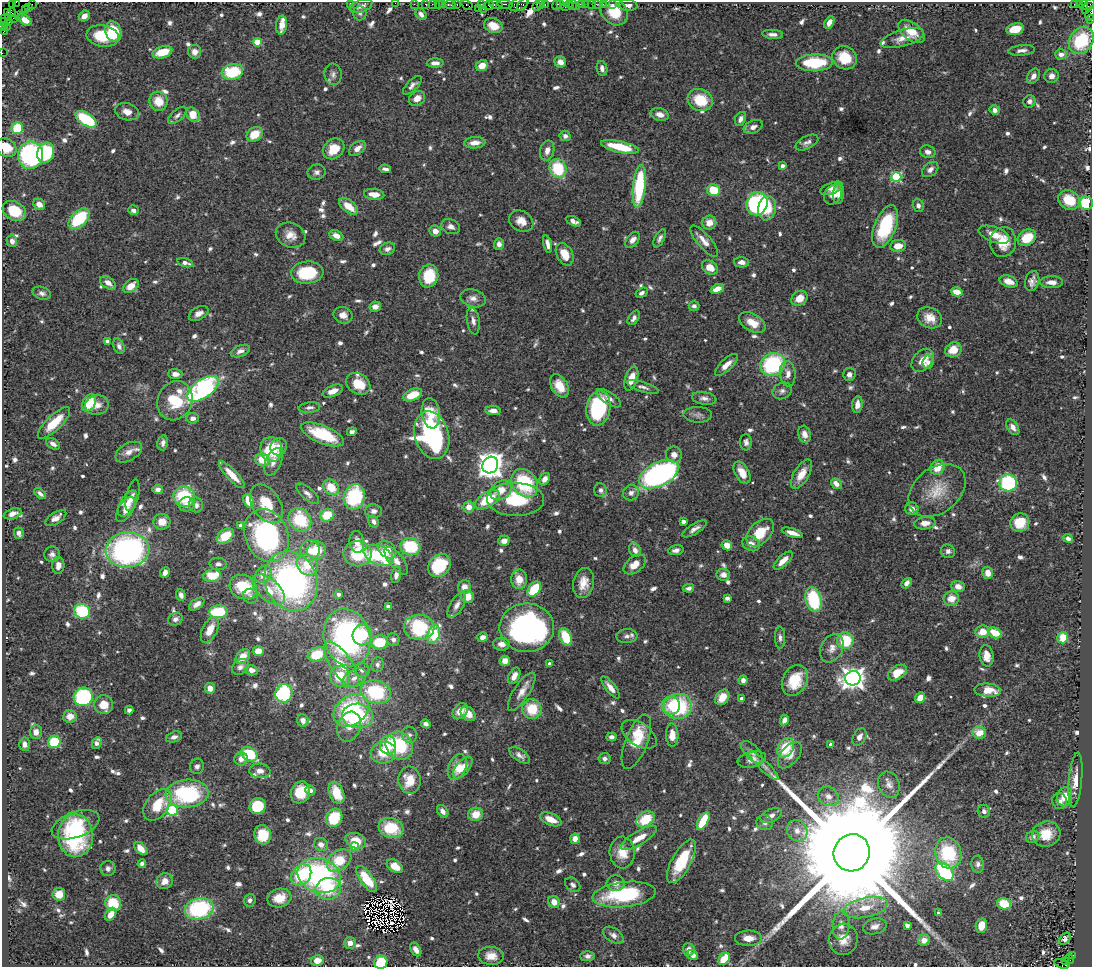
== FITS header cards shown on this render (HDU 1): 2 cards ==
NAXIS1  =                 1090
NAXIS2  =                  965

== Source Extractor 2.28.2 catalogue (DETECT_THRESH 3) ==
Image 1090 x 965 px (HDU 1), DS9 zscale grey, 1 PNG px = 1 image px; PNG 1094 x 969 px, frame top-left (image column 1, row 965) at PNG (2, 2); each listed source drawn as its Kron ellipse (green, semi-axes under 4 px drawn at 4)
Background 1.3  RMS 0.042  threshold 0.126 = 3 sigma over >= 5 px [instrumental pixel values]
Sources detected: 848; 9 with non-positive FLUX_AUTO (blend fragments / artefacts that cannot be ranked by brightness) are neither listed nor drawn; of the other 839, the 500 brightest by FLUX_AUTO listed and drawn (339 fainter detections omitted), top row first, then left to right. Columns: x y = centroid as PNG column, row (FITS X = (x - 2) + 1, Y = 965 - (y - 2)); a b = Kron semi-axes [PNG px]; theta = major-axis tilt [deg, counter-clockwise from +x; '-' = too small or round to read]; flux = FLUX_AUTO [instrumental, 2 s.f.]
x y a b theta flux
16 2 2 2 - 24
350 3 2 2 - 20
395 3 2 2 - 29
32 4 2 2 - 54
414 4 2 2 - 26
426 4 3 3 - 190
432 4 2 2 - 18
438 4 3 2 - 59
449 4 6 3 0 120
457 4 3 2 - 99
505 4 8 3 -5 320
519 4 10 6 25 510
523 4 7 3 52 100
540 4 3 2 - 82
545 4 3 2 - 21
561 4 3 2 - 76
569 4 3 3 - 32
586 4 2 2 - 16
591 4 2 2 - 34
596 4 3 2 - 16
603 4 3 3 - 24
1074 4 3 3 - 550
13 5 2 2 - 15
443 5 4 3 - 140
467 5 6 3 -30 100
481 5 4 2 - 74
489 5 5 4 - 100
496 5 7 4 -14 190
557 5 5 2 - 140
573 5 5 2 - 41
581 5 4 3 - 200
612 5 3 3 - 38
628 5 9 5 -4 15
1079 5 3 2 - 27
1084 5 5 2 - 39
361 6 12 6 20 16
537 6 4 2 - 130
566 6 3 2 - 88
576 6 2 2 - 23
1088 6 9 4 56 130
28 7 2 2 - 52
478 8 2 2 - 20
483 9 2 2 - 37
25 10 2 2 - 22
12 12 4 3 - 41
614 12 15 12 -46 86
7 13 3 2 - 18
360 13 7 6 - 10
1090 13 7 4 74 240
421 14 6 5 - 14
18 16 2 2 - 18
84 16 6 5 - 23
9 17 4 3 - 93
4 18 3 2 - 21
13 18 3 2 - 16
1090 19 4 2 - 50
25 20 7 4 -39 33
8 22 4 2 - 69
829 22 7 4 58 19
4 23 4 2 - 52
281 25 9 5 85 23
3 26 4 2 - 66
493 26 9 7 -19 38
6 27 3 2 - 24
1015 29 9 6 13 53
911 31 15 8 -38 48
4 32 3 2 - 99
113 32 10 8 -70 98
773 34 10 4 -5 12
103 36 16 10 -10 99
902 38 22 8 16 29
1081 40 14 11 57 150
257 42 4 4 - 78
1022 50 13 5 6 14
163 52 10 6 16 78
195 52 7 6 - 19
2 53 2 2 - 13
1061 54 6 5 - 17
844 58 12 11 - 79
560 62 6 5 - 19
435 63 8 4 1 16
814 63 18 8 1 150
482 66 6 5 - 39
602 68 7 5 -77 14
232 72 11 8 11 140
333 74 11 8 -84 15
1033 76 8 5 56 17
1052 76 7 7 - 16
412 85 12 5 45 13
417 98 8 7 - 29
700 100 13 11 -25 92
158 101 10 9 - 52
1029 101 6 6 - 11
995 110 5 5 - 18
127 112 12 8 -16 24
660 114 9 6 -15 21
177 115 11 5 41 10
193 115 8 6 -55 54
86 119 12 6 -33 210
740 119 7 5 66 12
753 127 10 6 24 15
17 128 6 5 - 130
255 134 9 6 34 60
565 136 5 5 - 10
807 142 12 6 27 13
475 143 11 5 4 26
620 147 19 5 -12 100
6 148 10 9 - 61
357 148 9 6 38 18
334 149 11 9 40 62
547 151 10 7 74 21
928 152 8 6 -17 14
46 153 10 8 70 180
30 155 13 12 - 420
782 166 4 3 - 16
558 168 9 8 - 140
385 169 6 3 -10 9.8
930 169 9 6 41 15
317 172 9 7 12 11
896 177 5 5 - 250
639 186 21 6 84 250
832 188 12 5 20 14
714 190 6 6 - 76
374 194 10 5 -6 33
833 194 11 8 56 29
838 194 10 5 85 12
1069 200 11 9 -31 86
1086 203 6 6 - 120
39 204 6 5 - 22
757 204 12 10 63 300
918 205 6 5 - 11
349 206 11 6 -37 49
767 208 12 9 80 90
133 210 5 4 - 13
14 211 12 9 -29 85
79 219 12 7 45 170
521 221 13 10 -30 29
573 221 8 4 -25 14
709 223 7 6 - 27
451 227 10 7 -21 14
885 227 22 10 69 190
435 231 6 5 - 26
291 235 15 12 -25 33
994 235 16 7 -20 38
336 236 7 5 -26 22
660 238 10 5 62 9.9
1027 238 10 7 34 72
633 240 9 5 51 16
12 241 6 5 - 14
704 241 20 7 -49 27
1003 242 15 13 81 63
499 244 6 5 - 17
548 244 9 4 -77 15
898 246 8 6 7 36
387 249 8 6 19 12
565 254 12 8 -62 43
741 262 7 5 -1 14
185 263 8 4 -14 16
710 267 8 6 -34 38
307 273 16 11 5 130
429 276 11 9 81 99
1009 281 9 5 -16 31
1032 281 10 7 73 16
1051 282 12 6 -1 20
108 283 9 5 -35 22
131 286 8 6 36 36
717 289 7 4 22 27
957 292 6 4 -15 34
42 293 9 6 -19 12
642 293 6 4 31 10
473 298 13 8 -16 19
799 298 9 7 36 34
694 306 5 5 - 13
375 307 6 5 - 19
199 313 10 6 27 16
343 315 10 8 -21 20
634 318 8 5 56 12
930 318 13 10 -25 42
473 321 14 6 -81 15
752 323 15 8 -30 44
107 341 4 3 - 14
119 346 8 5 -67 11
953 350 8 7 - 46
240 351 10 5 21 17
923 360 13 9 49 47
928 362 7 5 85 11
773 364 13 11 34 310
726 365 14 6 43 26
175 374 7 5 -3 18
788 374 13 8 -85 22
849 374 7 6 - 13
631 379 12 6 73 44
358 384 13 10 -33 70
560 386 12 8 -57 48
643 387 17 5 -17 12
203 389 18 9 35 540
333 391 11 5 22 26
782 391 10 8 29 13
413 395 10 5 23 61
609 398 14 6 -34 18
704 398 12 6 -8 13
175 401 20 17 65 130
89 403 9 6 61 92
97 405 12 9 12 25
857 405 8 5 82 19
309 407 11 5 7 10
598 408 17 12 81 230
493 411 8 4 -1 21
431 413 15 9 -81 48
698 415 14 8 -2 13
193 418 6 5 - 14
54 423 21 7 44 68
1013 427 9 5 -57 17
352 432 5 4 - 12
322 434 23 9 -23 140
804 434 8 6 -73 22
432 435 24 17 -73 680
746 442 8 6 -90 10
163 443 7 5 78 13
53 444 7 5 -32 13
279 447 9 8 - 17
271 449 12 11 - 160
129 452 14 8 30 23
674 455 8 8 - 19
262 460 7 6 - 52
273 462 14 8 66 21
490 465 8 7 - 3200
937 467 8 6 59 54
742 473 12 7 -60 41
659 474 21 11 27 820
801 474 16 7 59 39
232 475 18 5 -46 48
545 479 7 5 56 23
525 483 15 12 -54 180
1008 483 9 8 - 290
836 484 6 4 -38 22
331 487 8 7 - 61
158 489 5 4 - 15
501 490 12 9 33 42
600 490 7 6 - 11
937 490 32 22 38 92
40 493 7 4 -43 9.9
631 493 8 7 - 14
307 494 14 6 -40 13
132 495 16 6 75 11
184 497 11 10 - 170
354 497 12 10 72 220
516 499 28 16 -1 140
487 500 14 7 33 100
249 501 7 5 -65 59
127 504 14 7 60 24
187 504 8 7 - 14
266 504 21 14 -56 77
196 505 7 7 - 12
469 507 6 5 - 27
126 509 14 7 58 25
912 509 7 6 - 18
374 511 8 7 - 14
12 514 9 5 18 17
327 515 7 6 - 70
56 518 12 5 33 19
300 520 12 10 -50 140
373 521 6 5 - 13
683 521 4 4 - 16
162 522 8 8 - 33
925 523 11 6 6 24
1020 523 9 9 - 58
241 525 4 4 - 20
695 529 14 5 31 15
19 533 6 5 - 10
760 533 16 10 46 84
792 533 11 4 -17 25
267 535 27 21 -68 600
225 536 9 6 36 76
1068 538 5 4 - 12
504 541 5 5 - 20
357 542 11 7 -80 22
751 544 9 7 -27 23
727 545 5 5 - 32
410 547 10 8 -18 150
387 549 10 7 -40 40
127 550 22 17 4 710
310 550 10 9 - 33
317 550 9 9 - 77
635 550 7 5 -62 16
676 550 8 5 10 11
948 551 7 6 - 11
52 554 8 7 - 11
358 554 14 12 -1 130
379 555 15 9 -23 190
783 560 12 5 43 32
396 561 17 7 -52 23
218 564 9 6 -4 10
307 565 11 9 -47 71
439 565 12 10 47 150
635 565 12 8 40 37
58 566 8 6 86 16
165 573 5 4 - 15
988 573 6 5 - 27
263 574 9 7 54 36
396 575 8 5 78 14
723 575 7 6 - 17
212 576 9 6 10 86
519 579 9 8 - 41
291 581 30 26 -65 960
583 583 15 10 78 39
907 583 6 4 49 13
958 586 7 5 -19 22
243 587 14 11 -26 130
464 587 7 6 - 24
689 588 5 4 - 10
534 589 8 5 53 110
269 590 19 10 -41 52
338 594 4 4 - 12
181 595 6 4 -71 14
251 596 7 7 - 11
467 597 6 6 - 49
727 598 4 4 - 12
951 598 7 7 - 38
813 600 12 8 -77 200
197 604 8 5 34 16
457 605 14 6 58 17
388 607 4 4 - 11
82 611 8 7 - 170
218 612 9 6 6 140
175 619 7 6 - 12
419 627 15 12 -1 200
527 628 27 24 0 820
210 630 14 7 63 45
983 632 7 6 - 41
995 633 7 5 -27 68
434 634 9 6 72 150
362 635 10 9 - 97
627 636 10 7 3 12
347 637 29 23 -75 710
483 637 5 4 - 18
565 637 9 5 -65 93
780 637 11 5 -88 11
1063 638 6 5 - 59
393 640 6 6 - 11
845 641 8 8 - 130
380 642 8 7 - 110
501 644 8 6 -4 17
832 648 15 10 62 25
258 651 5 5 - 39
317 654 9 6 20 100
243 656 8 6 46 43
986 656 10 7 -81 32
505 661 5 5 - 30
341 664 27 10 -56 90
377 664 7 6 - 11
550 664 4 3 - 13
240 667 9 7 42 14
251 670 6 5 - 22
362 670 7 7 - 14
897 673 10 6 34 59
340 676 10 10 - 91
514 676 9 5 62 22
354 678 13 8 32 24
853 678 8 7 - 2400
743 680 5 4 - 16
795 680 16 12 63 92
610 687 13 5 -52 22
210 688 5 5 - 31
988 690 13 6 -4 45
376 692 15 11 -14 230
522 692 22 7 57 30
284 693 9 8 - 280
83 697 9 9 - 290
722 697 8 6 53 42
920 698 5 4 - 42
742 699 4 4 - 12
104 705 9 9 - 51
671 706 9 9 - 40
678 706 14 12 5 250
532 709 10 9 - 84
129 710 4 4 - 11
351 710 19 14 39 320
460 711 9 6 53 30
468 714 9 6 -45 40
70 716 7 6 - 30
358 716 15 12 -6 160
303 720 6 5 - 16
784 720 5 4 - 22
426 724 5 4 - 11
349 727 15 11 70 45
36 732 7 6 - 19
979 733 7 6 - 47
639 734 19 11 -34 48
409 735 8 7 - 10
672 735 11 6 -89 39
174 737 8 5 17 12
612 737 5 4 - 12
859 737 9 6 60 16
54 742 6 6 - 140
636 742 29 11 69 70
97 743 6 4 63 18
25 744 6 5 - 15
388 745 9 8 - 58
831 745 4 4 - 15
399 746 15 13 -49 180
786 748 10 7 58 110
752 752 14 7 -47 13
383 753 13 10 13 71
249 754 9 6 -34 130
520 755 12 5 -33 14
790 755 16 8 50 27
241 759 7 6 - 22
604 759 6 5 - 12
752 759 14 8 13 20
197 766 8 7 - 10
764 766 20 5 -44 14
457 767 13 8 68 43
463 768 13 6 50 34
260 771 11 7 -3 18
410 780 13 11 -87 56
1075 780 27 6 85 35
889 785 13 10 -70 19
310 790 5 5 - 10
300 792 11 9 62 74
336 793 11 7 -67 69
187 794 21 14 4 300
828 796 11 9 -34 23
1065 797 10 7 77 53
1060 801 8 7 - 15
157 805 18 11 53 89
257 806 8 8 - 150
172 810 6 5 - 290
443 811 7 5 -54 17
984 811 6 6 - 11
476 814 7 6 - 49
771 816 11 6 20 19
334 818 9 8 - 100
551 819 11 6 -23 36
645 819 10 7 35 92
703 821 10 5 62 120
765 823 8 7 - 12
75 825 25 13 20 100
391 828 12 10 -17 110
797 831 11 10 - 27
1046 834 14 12 16 61
263 835 10 8 -81 92
75 836 21 17 -89 290
1033 837 7 5 24 14
639 838 20 6 31 38
575 839 5 4 - 25
356 841 11 7 -20 52
321 844 7 6 - 19
354 846 4 4 - 85
141 848 8 5 -45 32
622 852 16 12 -86 46
852 853 19 18 - 190000
948 853 16 13 -72 180
339 860 14 9 39 85
681 861 24 9 61 110
142 864 4 4 - 10
978 864 8 6 -86 11
395 866 9 5 -33 50
108 868 7 7 - 12
944 872 11 7 -47 310
301 875 12 9 53 150
319 875 22 17 -18 530
367 879 15 6 -53 66
165 881 9 7 34 26
616 883 9 8 - 16
573 885 8 6 -42 9.9
328 889 13 11 11 110
59 894 6 6 - 37
624 894 32 12 7 250
279 898 12 9 13 43
250 900 6 5 - 10
554 902 6 5 - 26
113 903 8 7 - 100
1004 904 7 5 -16 100
865 908 22 10 12 55
199 909 14 10 13 300
939 913 3 3 - 10
111 914 7 5 58 31
841 925 14 8 86 25
907 925 4 4 - 12
875 926 12 7 14 18
981 926 7 5 79 38
613 935 11 7 -35 14
748 938 13 7 -1 29
843 939 15 14 - 43
1065 939 7 5 44 12
924 940 6 5 - 24
350 943 6 5 - 20
416 949 7 5 -59 21
689 949 6 6 - 19
693 955 5 4 - 17
1073 955 3 3 - 350
491 956 13 9 -5 36
588 956 7 5 1 11
724 959 7 5 52 93
1069 959 5 3 - 250
317 960 6 5 - 32
1066 961 4 3 - 140
381 962 6 6 - 110
1062 964 8 3 -18 91
At the frame edge (FLAGS 8, measured only in part): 11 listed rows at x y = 16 2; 350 3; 395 3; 1088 6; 1090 13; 1090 19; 3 26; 4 32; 2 53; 6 148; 381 962
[339 fainter detections neither listed nor drawn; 9 non-positive-flux detections neither listed nor drawn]